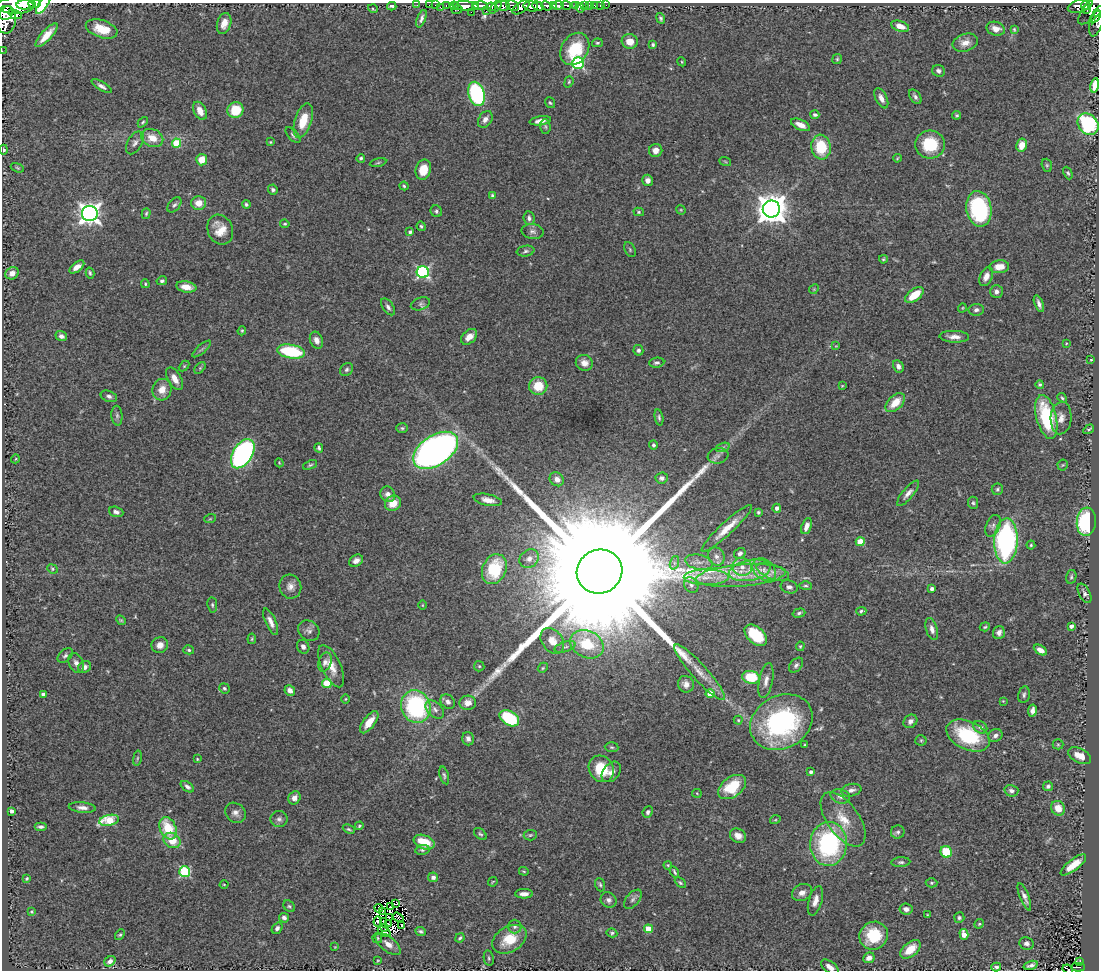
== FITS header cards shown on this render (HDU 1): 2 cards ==
NAXIS1  =                 1097
NAXIS2  =                  968

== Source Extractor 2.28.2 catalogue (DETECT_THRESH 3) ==
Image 1097 x 968 px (HDU 1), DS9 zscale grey, 1 PNG px = 1 image px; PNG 1101 x 972 px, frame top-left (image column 1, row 968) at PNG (2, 3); each listed source drawn as its Kron ellipse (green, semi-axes under 4 px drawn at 4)
Background 1.7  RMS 0.048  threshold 0.145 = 3 sigma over >= 5 px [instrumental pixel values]
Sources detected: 384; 2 with non-positive FLUX_AUTO (blend fragments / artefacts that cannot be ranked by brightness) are neither listed nor drawn; the other 382 listed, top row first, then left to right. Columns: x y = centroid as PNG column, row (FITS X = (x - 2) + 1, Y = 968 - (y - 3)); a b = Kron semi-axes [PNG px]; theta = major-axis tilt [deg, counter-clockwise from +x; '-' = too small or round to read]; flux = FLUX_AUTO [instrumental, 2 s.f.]
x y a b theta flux
34 4 6 3 1 950
43 4 11 4 55 180
26 5 10 5 4 2400
417 5 2 2 - 6.4
429 5 2 2 - 19
435 5 2 2 - 21
446 5 3 2 - 45
553 5 3 3 - 160
558 5 5 4 - 500
566 5 5 4 - 240
585 5 3 3 - 71
589 5 2 2 - 12
595 5 3 3 - 53
601 5 2 2 - 1.7
606 5 2 2 - 10
15 6 19 7 -1 4100
392 6 5 3 - 7.3
455 6 4 4 - 100
466 6 13 4 -5 2000
475 6 4 3 - 390
481 6 7 3 -1 900
503 6 7 5 -4 990
513 6 6 5 - 630
531 6 7 5 -15 1700
538 6 6 4 -21 1400
547 6 6 4 -25 1300
575 6 4 3 - 430
1080 6 13 6 20 310
1085 6 4 4 - 280
440 7 3 2 - 19
491 7 5 4 - 420
496 7 8 3 48 310
521 7 10 5 35 820
580 8 5 3 - 140
373 9 5 3 - 3.5
1093 9 20 8 47 800
457 10 6 2 14 93
1087 10 3 2 - 130
486 11 3 2 - 79
471 12 2 2 - 70
6 13 7 7 - 2900
15 14 7 4 -22 540
1097 14 3 3 - 130
1095 17 7 3 50 310
661 18 6 3 -68 6.4
421 19 9 4 69 11
7 20 14 9 81 4700
1097 21 15 6 74 280
224 23 11 7 73 26
900 26 9 5 -19 31
102 29 16 8 -18 65
996 29 9 7 -17 26
1014 29 3 2 - 2.6
46 35 15 5 47 40
630 41 8 7 - 40
597 43 5 4 - 5.4
965 43 13 8 19 27
653 45 4 3 - 5.9
575 49 17 13 58 140
2 51 2 2 - 7.1
837 59 5 4 - 4.2
682 62 4 3 - 3.1
578 63 6 6 - 430
938 71 6 6 - 10
569 82 6 4 69 4.6
1095 85 7 3 80 10
102 86 11 4 -31 12
476 94 12 8 -73 430
915 97 8 5 -54 10
881 98 11 5 -64 19
550 103 6 4 -52 4.5
235 110 8 7 - 84
200 111 10 6 -63 29
815 115 4 3 - 6.9
957 115 4 3 - 4.8
485 119 9 6 57 17
303 121 18 8 72 72
540 121 11 4 9 19
143 122 6 3 49 4.7
1088 124 12 9 -49 380
800 125 10 5 -24 29
545 127 7 5 -87 5.7
293 135 10 5 -48 7.5
152 138 11 8 -23 45
270 142 4 3 - 3.3
135 143 12 7 60 14
176 143 5 4 - 110
930 145 15 14 - 130
1022 145 6 5 - 41
821 147 12 9 -81 120
4 150 5 4 - 4.6
656 150 7 6 - 20
361 158 4 4 - 5.5
897 158 4 3 - 2.9
202 160 6 5 - 50
725 161 6 3 -20 3.4
378 163 8 3 11 4.5
1047 165 7 5 -70 5.5
17 168 7 4 -21 4.1
423 170 10 7 76 63
1068 173 6 4 -65 5.1
648 180 6 5 - 18
404 186 4 4 - 4.7
273 190 5 4 - 7.1
493 196 4 3 - 10
199 203 7 7 - 37
246 204 4 4 - 5.7
174 205 9 5 50 8.2
771 209 8 8 - 5200
979 209 18 12 -80 330
681 210 5 4 - 3.4
436 211 6 5 - 7
639 212 5 4 - 4.4
90 213 8 7 - 2300
146 214 5 4 - 5.3
529 218 7 5 -83 11
285 224 4 3 - 3.9
421 226 5 4 - 5.3
220 230 15 12 -68 53
410 232 4 4 - 7.5
533 232 11 7 -8 13
630 250 8 5 -64 5.4
526 251 9 5 9 8.2
883 259 4 3 - 4.5
77 267 9 4 38 21
999 267 10 6 5 36
423 272 6 6 - 570
12 273 7 6 - 17
90 273 5 3 - 5.3
986 276 10 6 67 23
162 281 5 4 - 6.7
145 284 4 3 - 3.8
186 287 10 5 -10 37
814 289 5 4 - 3.7
996 292 6 6 - 12
914 295 11 5 37 71
420 304 10 6 19 9.8
1039 304 9 4 -69 12
388 307 9 5 -55 11
962 308 5 3 - 2.6
976 310 7 6 - 10
242 331 5 4 - 3.9
61 336 6 5 - 13
469 337 9 6 42 27
954 337 15 6 -2 23
316 340 9 6 -68 18
1066 344 4 2 - 2.5
836 346 4 4 - 2.6
202 349 12 3 41 7.1
638 350 5 5 - 7.4
291 351 14 6 -10 230
1091 360 3 3 - 2.6
584 363 9 7 -21 24
657 363 7 5 5 7.7
184 366 6 4 45 3.5
898 366 6 5 - 14
200 368 7 4 46 4.4
347 370 7 5 45 8
175 379 12 6 -59 31
1040 384 4 4 - 4.6
538 386 9 9 - 74
842 386 4 4 - 3.1
162 390 11 9 75 39
109 396 8 5 -21 10
1062 398 5 4 - 5
895 403 11 7 43 58
117 416 10 5 -85 9.1
659 417 8 4 -80 6.4
1046 417 22 10 -76 220
1061 418 16 10 85 27
402 428 6 5 - 5.3
1089 429 6 3 33 4.5
653 445 4 4 - 6.7
723 447 7 4 19 7.8
319 448 5 3 - 6.2
436 450 25 15 33 1900
243 454 16 9 58 860
718 456 10 8 9 14
15 459 4 3 - 2.8
279 463 4 3 - 3.1
310 465 7 4 22 5.2
1063 465 5 5 - 4.4
662 478 6 5 - 9.9
557 479 8 6 -39 22
997 489 6 5 - 6.1
908 493 16 5 50 17
388 494 8 7 - 18
488 500 14 5 -12 24
393 503 8 7 - 43
973 503 6 5 - 5.4
777 508 4 4 - 14
116 512 7 5 -18 11
758 512 3 3 - 4.6
210 519 6 3 19 3.9
1086 522 14 9 85 270
807 526 8 5 69 21
993 526 11 6 67 13
727 528 33 6 43 52
1006 541 22 12 88 650
860 542 4 4 - 96
1031 545 4 4 - 4.3
740 553 6 5 - 10
716 556 9 8 - 14
529 559 10 8 38 20
356 561 7 5 32 17
699 562 14 7 -11 20
674 563 7 4 72 7.4
742 567 9 9 - 26
52 569 5 4 - 4.3
494 569 15 11 65 170
750 570 21 10 10 57
764 570 13 9 -43 32
599 571 23 21 23 310000
773 572 17 7 -20 27
741 576 45 11 4 110
706 577 22 8 0 45
1071 577 7 5 77 6
691 585 8 6 -57 10
805 586 6 4 -1 5.3
290 587 12 11 - 24
789 587 8 6 -18 13
932 589 4 3 - 12
1084 593 10 5 -62 12
212 605 8 4 -84 6.4
422 605 5 3 - 2.6
861 611 5 4 - 5.8
799 613 6 4 16 6.2
121 620 5 4 - 3.9
271 622 14 5 -66 22
1071 626 4 3 - 14
985 627 5 4 - 4
932 629 11 5 -72 18
309 631 11 9 -42 15
999 632 6 6 - 14
756 635 13 8 -42 140
252 639 5 3 - 3.5
552 641 14 10 -53 43
587 644 17 13 -26 120
160 645 8 8 - 22
800 646 5 4 - 3.9
303 647 7 6 - 12
565 647 11 5 17 9.8
189 650 5 4 - 5.9
1040 650 7 4 -31 21
65 655 9 5 41 8.6
325 662 10 6 72 14
76 663 10 7 -64 14
796 665 8 5 48 10
331 666 23 9 -65 45
479 666 5 5 - 4.4
84 667 7 5 36 14
543 668 5 4 - 4.3
700 672 37 7 -48 52
751 677 9 6 -12 130
766 681 18 7 79 23
327 683 4 4 - 120
686 684 8 8 - 18
224 688 5 4 - 5.9
290 690 5 5 - 16
710 693 4 4 - 50
43 694 3 3 - 8.8
1024 695 8 5 77 8.3
346 699 5 3 - 3
1003 701 4 4 - 2.8
448 702 8 6 -45 12
468 703 8 7 - 25
416 706 17 14 -71 400
435 709 11 7 -43 16
1032 711 6 4 80 14
509 718 10 7 -31 190
738 720 4 4 - 3.6
910 721 7 6 - 13
369 722 13 6 53 40
781 722 32 26 29 590
980 727 7 6 - 11
968 735 23 14 -26 230
995 735 7 6 - 13
468 739 7 6 - 11
921 740 5 5 - 5.4
805 744 3 2 - 2.4
1058 744 5 5 - 4.1
612 747 7 5 -3 5.5
1080 756 12 7 -27 33
137 758 8 4 81 5
197 759 4 3 - 2.9
601 769 14 12 -54 100
611 772 12 8 49 19
811 772 4 3 - 9.8
444 775 9 4 -74 6.8
1048 786 5 4 - 8.1
187 787 7 4 -36 11
732 787 16 10 36 130
851 790 10 6 12 14
1011 791 7 5 -15 11
697 793 4 4 - 3.4
840 796 10 7 -16 14
294 798 7 6 - 21
82 808 13 5 -5 16
1058 808 7 6 - 42
12 811 4 3 - 14
648 812 6 5 - 8.3
235 813 11 9 -41 19
279 819 8 8 - 13
843 819 31 16 -54 85
109 820 10 5 11 150
775 820 5 3 - 3
359 826 4 3 - 4.8
41 827 6 4 0 8.1
168 828 11 8 -66 120
349 829 6 3 -24 4.8
898 832 6 6 - 7.7
480 834 7 5 -41 5.9
530 835 6 5 - 5.6
738 836 8 6 -33 23
172 840 9 7 -30 52
424 842 11 6 -21 81
828 844 22 18 86 430
422 850 7 5 9 6.6
946 852 6 5 - 100
901 862 9 5 3 8
668 865 4 4 - 3.3
1073 865 15 5 38 54
524 871 5 3 - 3.6
185 872 5 5 - 300
674 872 6 2 -59 5.1
433 877 5 5 - 11
27 878 4 3 - 4.1
493 882 5 3 - 3
680 883 6 4 -45 4.9
931 883 6 4 1 5
224 884 4 3 - 2.5
600 885 7 5 -72 6
802 893 10 8 28 21
524 894 9 4 0 19
1024 897 14 4 -68 15
633 899 11 6 49 12
609 900 8 7 - 13
815 901 15 6 74 25
396 904 4 2 - 3.1
289 906 6 5 - 5.4
390 907 3 2 - 2
379 908 4 2 - 2.6
906 909 6 5 - 14
382 911 2 2 - 3.8
32 912 4 3 - 3.6
927 915 3 3 - 2.5
389 917 3 2 - 6.5
398 917 6 2 -33 2.8
284 918 5 4 - 10
959 918 5 5 - 6.1
378 922 5 3 - 0.4
384 922 3 2 - 3.5
389 924 3 2 - 5
979 924 5 4 - 3.9
402 925 3 2 - 5.9
384 927 4 2 - 2.4
515 927 7 7 - 10
277 928 6 5 - 9.2
648 929 4 4 - 69
420 931 5 4 - 6.1
384 932 7 3 -33 6.2
612 933 5 4 - 5.1
964 934 5 4 - 37
120 935 6 4 45 4.6
874 936 14 13 - 130
377 938 5 5 - 4.7
460 938 5 3 - 5
509 939 18 12 31 83
1027 943 7 6 - 9.9
388 944 15 7 -39 24
335 947 3 3 - 2.3
910 949 12 7 40 57
489 958 8 5 -80 6.1
869 958 6 5 - 19
378 960 4 2 - 2.6
110 961 6 4 37 13
1079 962 3 3 - 16
1031 965 7 3 17 10
830 967 10 5 -36 18
996 967 5 4 - 13
1078 967 7 2 0 63
1068 969 5 2 - 30
At the frame edge (FLAGS 8, measured only in part): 11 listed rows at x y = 34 4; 43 4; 26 5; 15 6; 1097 14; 7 20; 1097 21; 2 51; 4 150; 830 967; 1068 969
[2 non-positive-flux detections neither listed nor drawn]